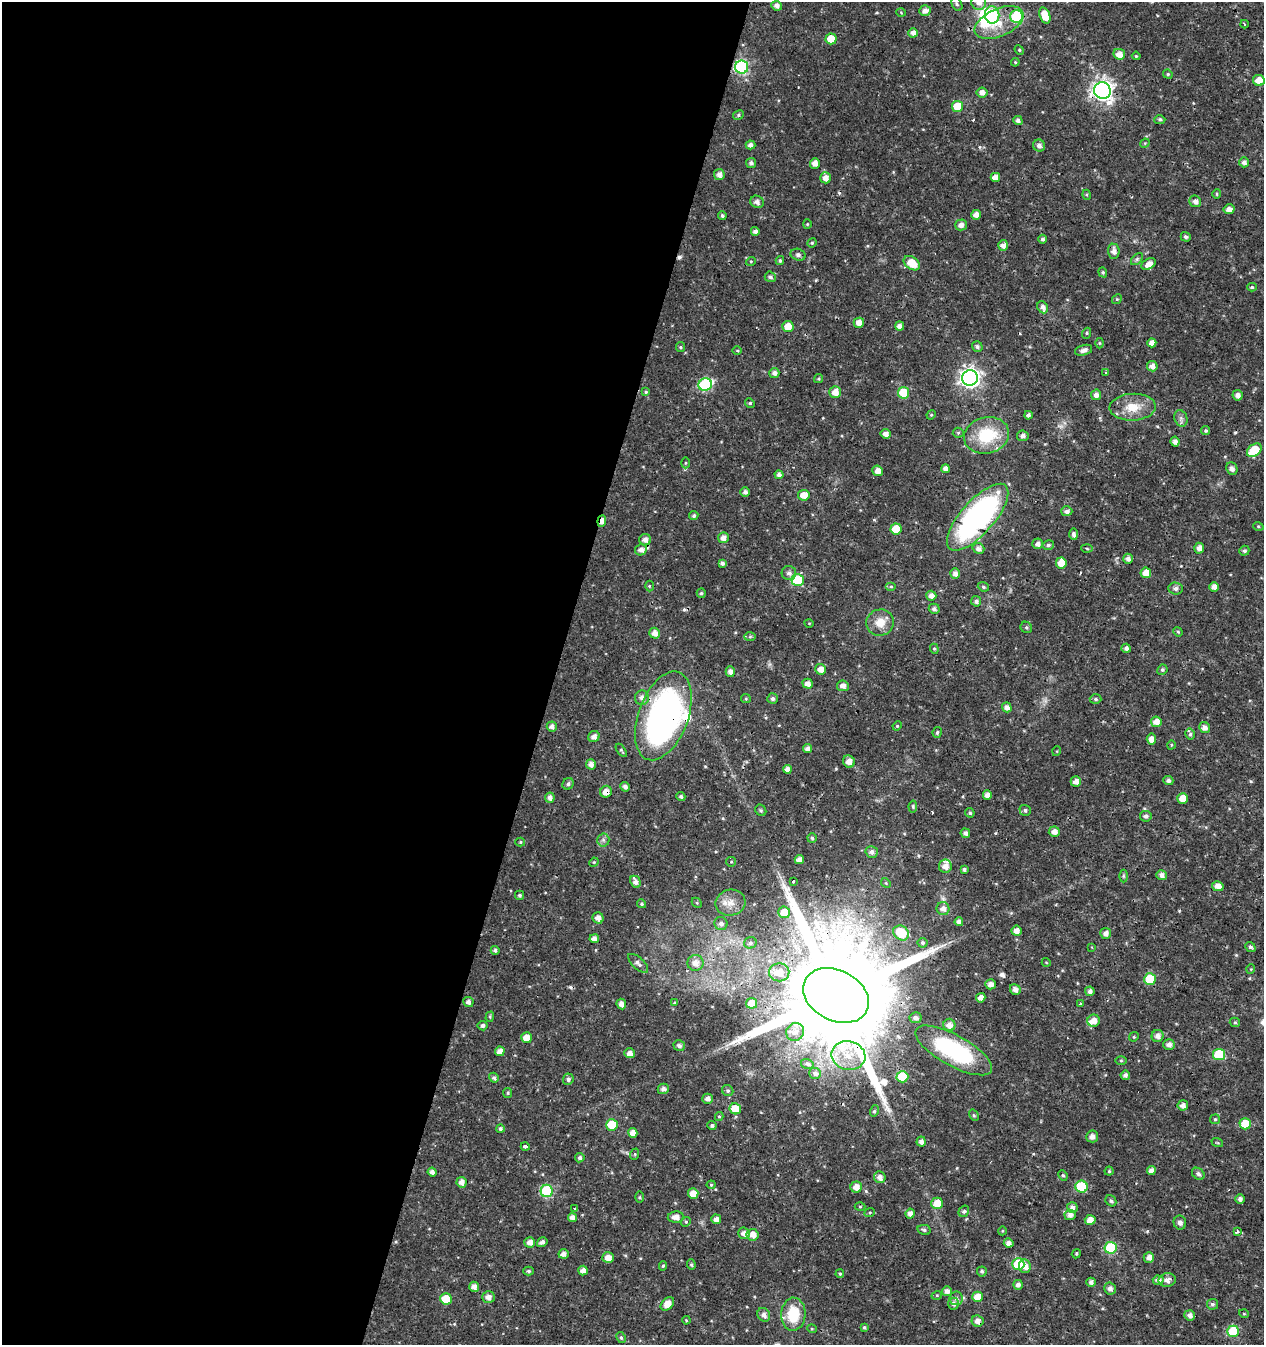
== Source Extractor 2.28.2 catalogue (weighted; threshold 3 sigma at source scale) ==
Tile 5 of 4 x 4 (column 1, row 2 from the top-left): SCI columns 277-1538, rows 2688-4030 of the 5534 x 5379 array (HDU 1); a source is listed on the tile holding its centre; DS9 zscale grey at full resolution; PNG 1266 x 1347 px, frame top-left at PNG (2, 2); each listed source drawn as its Kron ellipse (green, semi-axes under 4 px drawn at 4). Shown black and unused: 44% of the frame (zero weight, under 3 of 4 exposures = <1% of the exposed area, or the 3 px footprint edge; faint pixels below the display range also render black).
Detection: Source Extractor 2.28.2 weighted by HDU 2 'WHT'; one run over the whole footprint, this tile lists its part. Background 0.0159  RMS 0.0022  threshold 0.00973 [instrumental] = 3 sigma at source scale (4.5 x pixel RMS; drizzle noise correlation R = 1.50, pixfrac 1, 0.0396/0.0396 arcsec/px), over >= 5 px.
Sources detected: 366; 1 inside a brighter object's white glare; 10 cosmic-ray / hot-pixel residue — neither listed nor drawn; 4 inside a brighter listed object's ellipse — not listed separately; the other 351 listed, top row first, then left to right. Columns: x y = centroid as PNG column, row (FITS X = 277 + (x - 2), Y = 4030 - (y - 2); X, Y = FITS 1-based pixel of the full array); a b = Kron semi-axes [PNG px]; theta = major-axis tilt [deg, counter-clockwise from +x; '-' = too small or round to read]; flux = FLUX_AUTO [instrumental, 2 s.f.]
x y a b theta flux
979 2 8 7 - 1.5
957 4 7 5 -61 0.39
777 6 5 5 - 0.97
925 10 6 5 - 1
901 13 5 3 - 0.18
992 15 8 7 - 15
1045 15 8 5 -70 3.8
1016 16 6 6 - 17
999 23 26 14 24 5.2
1244 24 4 2 - 0.21
913 33 5 4 - 1.1
831 39 5 5 - 4
1019 50 5 4 - 0.26
1119 54 6 5 - 1.9
1136 56 4 3 - 0.21
1015 62 4 4 - 0.25
742 67 6 6 - 34
1168 74 5 4 - 0.29
1259 80 6 5 - 2.5
1102 91 8 8 - 110
982 93 5 5 - 1.1
958 106 5 5 - 6.1
738 115 5 4 - 0.33
1018 120 5 4 - 0.67
1160 120 5 4 - 0.4
1145 143 5 4 - 0.21
750 145 5 4 - 0.88
1039 146 6 6 - 0.88
1244 162 5 5 - 0.81
751 163 5 5 - 0.64
815 163 5 5 - 1.3
719 175 5 5 - 1.1
995 177 5 4 - 1.7
825 178 5 5 - 1.5
1217 194 5 3 - 0.26
1087 195 5 3 - 0.24
1195 201 6 5 - 1.1
757 202 7 6 - 0.95
1229 209 5 5 - 1.3
976 215 5 4 - 1.4
722 216 4 4 - 0.41
807 224 4 4 - 0.22
961 225 6 5 - 1.2
755 231 4 4 - 0.88
1186 237 5 4 - 0.48
1043 239 4 4 - 0.57
812 243 5 4 - 0.27
1003 245 5 5 - 1.3
1114 251 7 6 - 1.1
798 255 8 6 -18 0.56
1137 259 7 4 45 0.39
751 261 5 3 - 0.21
780 261 4 4 - 0.35
912 263 9 6 -35 4.1
1149 264 8 5 28 2
1103 272 5 4 - 0.29
770 277 6 5 - 0.6
1252 287 5 4 - 0.28
1117 299 5 4 - 0.25
1043 307 6 5 - 1
859 323 5 5 - 1.7
788 326 6 5 - 2.4
900 326 5 4 - 1.1
1087 333 5 3 - 0.26
1099 343 5 3 - 0.21
1152 343 4 4 - 1.3
680 347 5 4 - 0.29
977 347 5 5 - 0.6
1084 350 9 5 15 0.81
737 351 5 3 - 0.22
1152 366 5 5 - 1.3
1105 372 3 3 - 0.54
774 373 5 5 - 0.9
970 378 8 7 - 100
819 379 4 4 - 0.26
705 385 7 6 - 23
646 392 4 4 - 0.29
835 392 6 5 - 1.9
904 393 6 5 - 7.5
1096 395 5 5 - 1
1237 395 5 5 - 1.1
750 403 5 4 - 0.3
1133 407 23 13 3 4.4
931 415 5 4 - 0.22
1028 415 4 4 - 0.6
1181 418 8 6 -71 0.7
1206 431 4 4 - 0.37
958 433 5 5 - 0.33
886 434 5 4 - 1.1
987 435 23 18 13 10
1023 436 6 5 - 0.85
1175 442 5 4 - 1
1254 450 8 6 37 6.9
685 463 5 3 - 0.26
945 469 4 4 - 1.1
1232 469 6 5 - 0.87
878 471 5 5 - 1.4
779 475 4 4 - 0.72
745 492 4 4 - 0.81
804 495 6 5 - 2.3
1067 511 5 5 - 0.86
694 516 4 4 - 0.41
978 517 42 16 48 55
602 521 6 4 83 1.6
1258 526 5 3 - 0.19
896 529 5 5 - 4.4
1074 534 6 4 -88 0.58
723 538 5 5 - 1.1
645 540 6 6 - 1
1037 544 5 5 - 0.9
1048 545 6 4 13 0.43
978 548 6 5 - 1
1199 548 5 5 - 1.2
1087 549 5 3 - 0.24
641 550 6 5 - 1.4
1244 551 5 4 - 0.42
1128 559 5 4 - 0.84
722 563 4 4 - 0.66
1061 563 5 5 - 3.2
789 573 7 7 - 0.91
955 573 5 5 - 1
1146 573 5 5 - 2.1
798 580 6 6 - 12
649 586 5 3 - 0.21
891 586 5 3 - 0.29
983 587 6 4 -22 0.32
1214 587 5 4 - 1.3
1176 589 7 6 - 0.81
701 593 5 4 - 0.36
931 596 5 5 - 1.1
976 601 5 5 - 0.77
934 609 5 5 - 0.66
880 622 14 13 - 3.1
809 623 4 3 - 0.16
1026 627 6 5 - 0.37
1178 632 5 4 - 0.23
655 633 5 5 - 1.4
750 637 6 4 2 0.34
1126 648 4 4 - 0.78
934 649 5 4 - 0.28
821 669 5 5 - 1.7
1162 670 5 5 - 0.41
730 671 5 4 - 1.3
808 684 5 4 - 1.3
843 686 6 5 - 1
642 698 7 7 - 1.1
746 699 5 4 - 0.24
773 699 5 5 - 0.59
1096 699 6 4 -3 0.38
1007 707 5 4 - 1.1
663 716 46 25 70 76
1156 722 5 5 - 1.9
897 726 5 4 - 0.25
552 727 5 5 - 0.91
1204 727 6 5 - 1.1
937 732 5 4 - 0.42
1190 734 6 4 -79 0.46
594 737 6 5 - 1.1
1151 739 5 4 - 1.4
1171 745 5 3 - 0.19
807 749 4 4 - 0.94
621 750 7 4 -54 0.31
1057 751 5 3 - 0.18
849 762 6 5 - 1.8
591 764 5 5 - 1.1
787 769 4 4 - 1.3
1168 780 5 4 - 0.6
1076 782 5 5 - 1.2
568 784 6 5 - 0.61
625 787 5 4 - 0.82
606 792 6 5 - 1.5
987 795 4 4 - 1.2
681 797 4 4 - 0.52
550 798 5 5 - 1
1183 798 5 5 - 2.8
913 806 6 4 80 0.28
761 810 6 5 - 0.37
1025 810 5 5 - 0.47
970 813 5 4 - 0.45
1146 816 6 5 - 0.67
1054 832 5 5 - 1.1
965 833 5 4 - 0.87
812 838 5 4 - 0.39
603 840 6 6 - 0.58
520 842 5 4 - 0.32
872 852 6 6 - 0.88
799 859 5 4 - 1.2
594 862 5 4 - 0.24
731 862 5 5 - 0.26
945 866 6 6 - 1.6
964 869 4 4 - 0.5
1162 875 5 5 - 1
1123 876 6 4 -90 0.32
793 881 3 3 - 1.6
635 882 6 5 - 1.1
886 883 5 4 - 0.28
1218 886 6 5 - 1.5
519 895 4 4 - 0.41
697 903 5 4 - 0.28
730 903 15 13 13 2.7
642 904 5 4 - 0.33
943 909 6 6 - 1.1
784 912 6 6 - 2.9
598 918 6 5 - 1.3
959 922 4 4 - 0.9
721 923 7 6 - 0.94
1016 931 5 5 - 1.3
901 933 8 7 - 7.9
1106 933 5 5 - 1.1
594 939 5 4 - 1.2
750 943 6 5 - 0.48
922 943 5 5 - 0.45
1092 947 3 2 - 0.16
1250 947 5 4 - 0.53
495 950 4 4 - 0.5
1046 962 4 3 - 0.18
638 963 12 5 -43 0.93
695 963 8 8 - 1.8
1251 969 5 3 - 0.17
779 972 10 9 - 2.6
1150 979 6 5 - 9.1
990 984 5 5 - 1.2
1015 989 6 5 - 1.1
1090 991 5 4 - 0.77
836 995 35 25 -27 8300
981 998 5 4 - 1.1
468 1002 5 5 - 0.83
675 1003 3 3 - 0.22
751 1003 5 5 - 2.9
621 1004 5 4 - 1.3
1080 1004 3 3 - 0.98
490 1017 5 4 - 0.27
916 1018 6 5 - 0.82
1094 1021 6 6 - 1.7
1235 1022 5 4 - 0.29
949 1025 6 6 - 1.4
483 1026 5 4 - 0.66
795 1032 9 8 - 1.4
1158 1036 6 6 - 1.1
1134 1037 5 4 - 0.26
526 1038 5 5 - 2.1
1169 1044 5 5 - 1
679 1046 6 5 - 0.68
954 1050 43 15 -29 26
500 1051 5 5 - 1.3
629 1053 5 5 - 1.2
848 1055 17 14 -11 5.1
1219 1055 6 5 - 11
1121 1060 5 4 - 0.25
807 1064 6 4 -14 0.42
815 1073 6 5 - 0.71
1125 1075 4 4 - 0.72
902 1077 6 6 - 8.3
494 1078 5 4 - 0.53
568 1079 6 5 - 0.63
663 1089 5 5 - 0.9
728 1091 6 5 - 0.48
508 1093 5 4 - 0.27
708 1099 5 5 - 1
1183 1105 5 5 - 1
735 1109 6 5 - 2.9
874 1111 5 3 - 0.33
974 1115 6 4 -59 0.3
719 1116 4 4 - 0.27
1215 1119 5 5 - 0.32
1245 1124 5 5 - 6.1
612 1125 6 5 - 7.3
712 1126 4 4 - 0.46
500 1129 4 4 - 0.51
633 1133 5 4 - 1.5
1092 1136 6 6 - 1.1
921 1142 5 4 - 1.1
1217 1142 6 3 -20 0.23
525 1146 4 3 - 1.2
635 1154 6 4 71 0.26
580 1158 5 4 - 0.49
1109 1171 4 4 - 0.28
1151 1171 4 4 - 1.2
432 1172 4 4 - 0.99
1198 1174 7 5 -39 0.57
1063 1175 5 4 - 0.34
880 1177 6 5 - 1.3
462 1182 5 5 - 1.3
711 1185 4 4 - 0.26
856 1187 5 5 - 1.8
1082 1187 6 6 - 11
547 1191 6 6 - 17
693 1193 5 5 - 2.1
640 1197 6 4 89 0.32
1240 1199 4 4 - 0.82
1111 1201 6 5 - 0.43
937 1203 6 5 - 3.3
860 1207 5 3 - 0.23
1072 1207 5 5 - 1
575 1208 3 3 - 0.48
964 1211 6 5 - 0.42
870 1212 5 3 - 0.23
910 1213 5 4 - 1.1
1070 1215 5 5 - 1.1
676 1217 8 5 2 1.4
572 1218 5 4 - 1.1
716 1219 5 5 - 1.3
1090 1220 5 5 - 1.9
686 1222 5 4 - 0.31
1180 1223 7 6 - 0.74
924 1230 7 5 -12 0.45
1002 1231 4 3 - 0.2
1237 1231 4 3 - 0.58
744 1233 6 5 - 1.2
753 1235 6 6 - 2
530 1242 5 5 - 1.3
542 1242 5 4 - 0.75
1009 1243 5 4 - 1
1110 1248 6 6 - 15
563 1254 5 5 - 1.1
1076 1254 5 3 - 0.21
1149 1257 5 5 - 1.3
608 1258 6 5 - 1.8
1018 1264 6 6 - 12
691 1265 5 4 - 0.34
663 1266 5 4 - 0.31
1025 1266 7 6 - 1.7
529 1271 5 4 - 0.4
583 1271 5 4 - 1.3
982 1271 5 5 - 0.45
840 1274 4 4 - 0.28
1158 1280 5 4 - 1
1167 1280 8 7 - 1.1
1091 1282 4 4 - 0.86
1018 1285 5 5 - 0.81
474 1287 5 5 - 1.1
1110 1288 6 6 - 1
947 1291 5 5 - 1
937 1295 5 3 - 0.23
488 1297 6 6 - 1.1
978 1297 5 5 - 2.3
956 1298 7 6 - 0.71
446 1299 6 5 - 4.2
667 1304 8 5 47 2.2
954 1304 6 5 - 0.87
1212 1304 5 5 - 0.47
793 1314 16 12 87 7.2
1244 1314 5 3 - 0.17
764 1315 7 6 - 1
1190 1315 5 5 - 0.96
686 1320 4 3 - 0.19
977 1321 6 5 - 1.2
864 1327 4 3 - 0.33
812 1329 5 3 - 0.2
1233 1331 6 5 - 11
621 1338 6 4 -62 0.34
Overlapping masked pixels (flux is a lower limit): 8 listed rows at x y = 742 67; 1102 91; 978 517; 602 521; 663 716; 606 792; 836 995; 977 1321
Isophote crosses this tile's border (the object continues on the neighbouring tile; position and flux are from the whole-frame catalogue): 2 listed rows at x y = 979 2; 1045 15